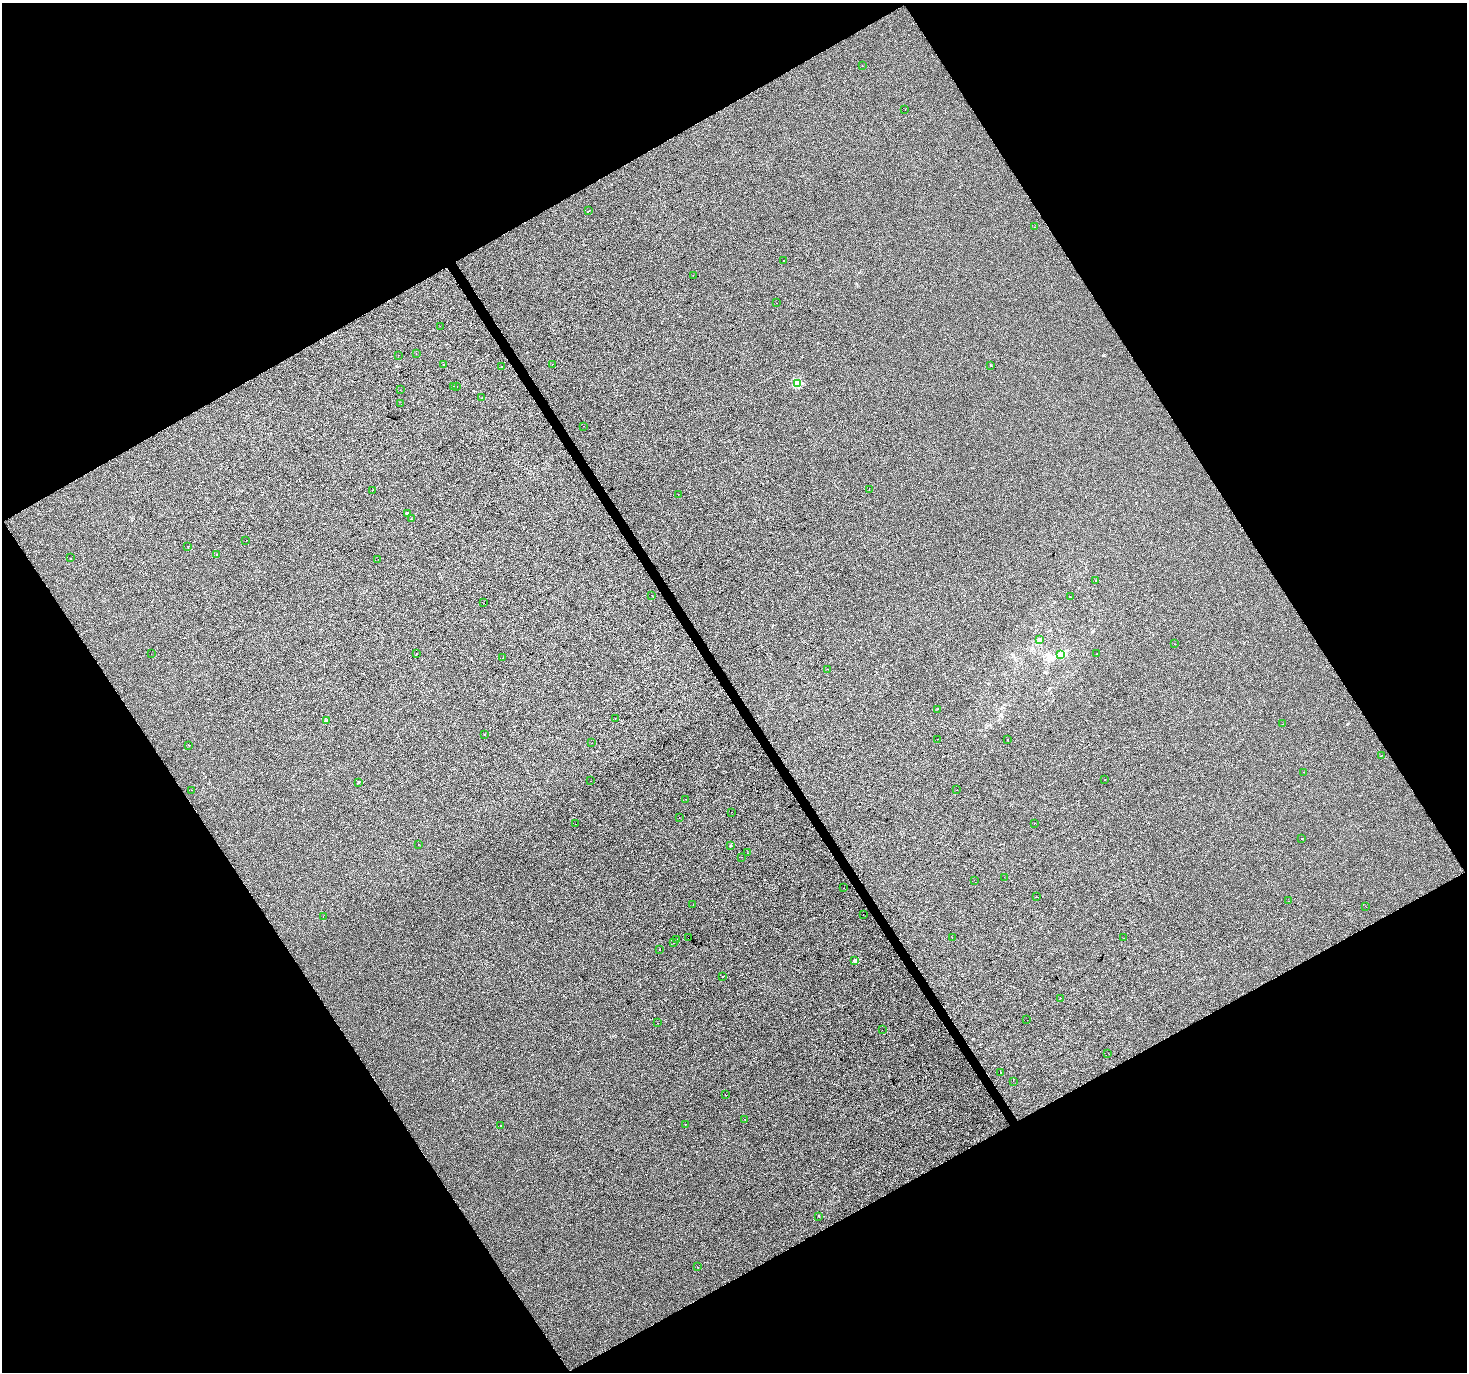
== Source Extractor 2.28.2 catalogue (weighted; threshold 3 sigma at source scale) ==
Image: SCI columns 4-5861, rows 174-5650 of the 5861 x 5763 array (HDU 1 of 3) = the unmasked area's bounding box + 8 px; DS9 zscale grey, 4 x 4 block average (1 PNG px = mean of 4 x 4 image px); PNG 1469 x 1374 px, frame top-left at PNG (2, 3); each listed source drawn as its Kron ellipse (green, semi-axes under 4 px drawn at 4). Shown black and unused: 48% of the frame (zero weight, under 2 of 3 exposures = <1% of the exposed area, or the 3 px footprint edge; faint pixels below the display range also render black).
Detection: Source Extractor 2.28.2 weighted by HDU 2 'WHT'. Background 4.53e-05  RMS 0.0042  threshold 0.0189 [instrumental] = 3 sigma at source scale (4.5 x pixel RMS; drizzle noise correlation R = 1.50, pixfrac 1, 0.0396/0.0396 arcsec/px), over >= 5 px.
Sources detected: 107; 8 cosmic-ray / hot-pixel residue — neither listed nor drawn; the other 99 listed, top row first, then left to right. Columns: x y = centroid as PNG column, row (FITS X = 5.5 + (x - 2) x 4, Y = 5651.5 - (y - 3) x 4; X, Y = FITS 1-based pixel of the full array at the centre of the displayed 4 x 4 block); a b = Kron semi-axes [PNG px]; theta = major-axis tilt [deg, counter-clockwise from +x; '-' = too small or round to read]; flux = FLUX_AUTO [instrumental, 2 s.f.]
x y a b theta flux
862 66 2 2 - 0.81
905 110 2 2 - 1.4
588 211 2 2 - 0.74
1035 227 2 2 - 0.44
783 261 2 2 - 0.49
693 275 2 2 - 1.2
777 303 2 2 - 1
440 326 2 2 - 1.2
416 353 2 2 - 1
398 355 2 2 - 1.1
552 364 2 2 - 0.91
444 365 2 2 - 1.4
991 365 2 2 - 3.2
502 367 2 2 - 7.1
797 383 2 2 - 68
454 386 2 2 - 1.5
456 387 2 2 - 5.1
400 390 2 2 - 0.8
482 398 2 2 - 0.46
401 404 2 2 - 0.29
583 426 2 2 - 2.6
869 489 2 2 - 2.2
372 490 2 2 - 1.3
678 494 2 2 - 0.81
408 513 2 2 - 9.7
411 519 2 2 - 1.3
246 541 2 2 - 4
188 546 2 2 - 2.2
217 554 2 2 - 3
71 558 2 2 - 0.33
378 559 2 2 - 2.4
1096 580 2 2 - 0.65
652 595 2 2 - 1.3
1071 597 2 2 - 0.67
484 603 2 2 - 0.32
1040 639 2 2 - 1.6
1175 644 2 2 - 0.38
417 653 2 2 - 2.7
151 654 2 2 - 0.67
1097 654 2 2 - 0.41
1060 655 4 2 - 2.8
503 657 2 2 - 0.62
828 669 2 2 - 0.82
937 709 2 2 - 0.79
615 718 2 2 - 0.7
326 721 2 2 - 16
1282 724 2 2 - 0.39
485 734 2 2 - 1.5
937 739 2 2 - 0.39
1007 740 2 2 - 0.49
592 743 2 2 - 1.7
189 745 2 2 - 2.4
1381 756 2 2 - 0.8
1304 772 2 2 - 0.77
1104 780 2 2 - 0.35
590 781 2 2 - 0.49
358 782 2 2 - 1.5
191 790 2 2 - 4.5
957 790 2 2 - 0.58
686 799 2 2 - 0.79
731 812 2 2 - 1.4
679 817 2 2 - 0.49
1034 823 2 2 - 0.59
576 824 2 2 - 1.8
1302 839 2 2 - 1.1
418 844 2 2 - 0.47
730 846 2 2 - 7.7
748 853 2 2 - 0.39
742 857 2 2 - 0.51
1004 877 2 2 - 1.6
974 880 2 2 - 0.45
844 888 2 2 - 0.61
1037 897 2 2 - 0.48
1289 901 2 2 - 0.65
693 904 2 2 - 1.8
1366 907 2 2 - 0.54
863 914 2 2 - 0.71
323 916 2 2 - 4.1
952 937 2 2 - 0.47
688 938 2 2 - 1.7
1123 938 2 2 - 0.47
676 939 2 2 - 0.36
673 943 2 2 - 2.7
660 949 2 2 - 1.7
855 960 2 2 - 20
723 976 2 2 - 0.59
1060 998 2 2 - 3.5
1027 1020 2 2 - 1
657 1023 2 2 - 0.52
882 1030 2 2 - 1.1
1108 1053 2 2 - 0.99
1001 1073 2 2 - 3.2
1013 1081 2 2 - 0.36
725 1094 2 2 - 0.99
745 1120 2 2 - 3.7
685 1124 2 2 - 1.7
500 1126 2 2 - 0.72
819 1216 2 2 - 0.66
697 1267 2 2 - 2.8
Diffuse or blended objects may show on this block-average render without a row.